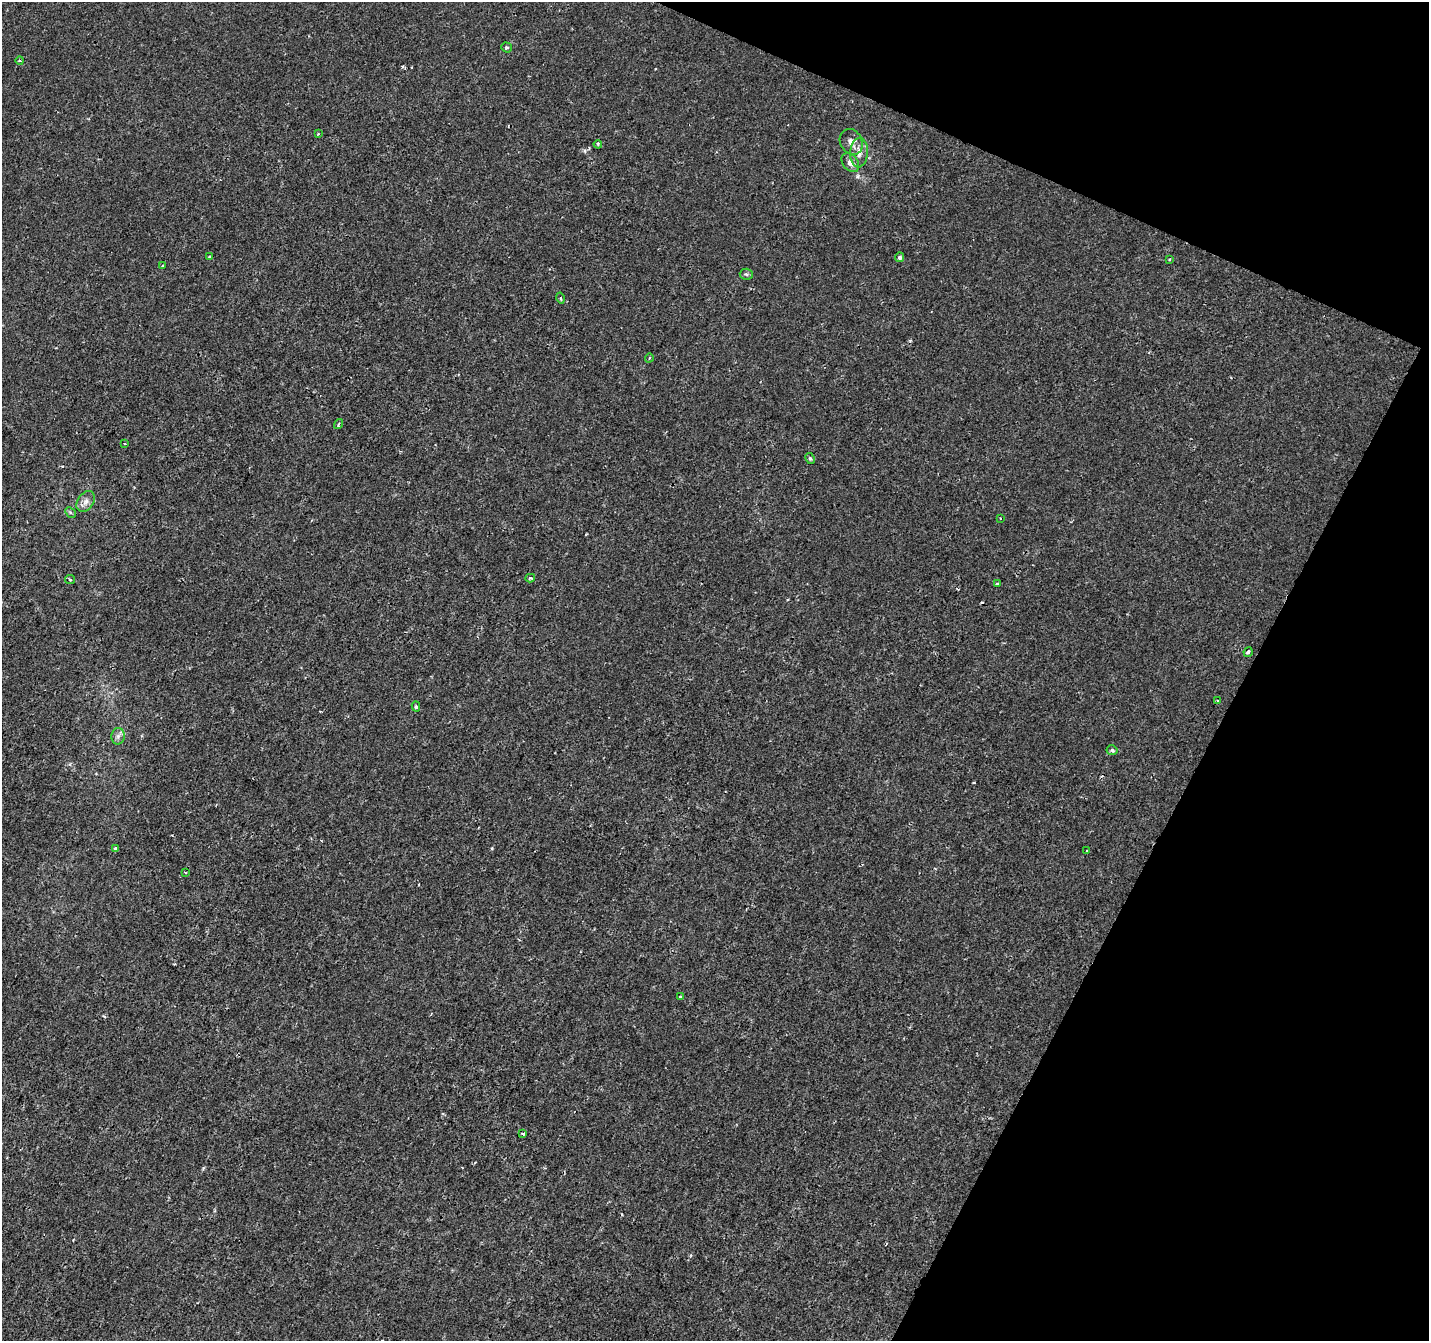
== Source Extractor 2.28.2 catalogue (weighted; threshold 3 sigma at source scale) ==
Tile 8 of 4 x 4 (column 4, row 2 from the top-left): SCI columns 4283-5709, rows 2878-4216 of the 5715 x 5822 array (HDU 1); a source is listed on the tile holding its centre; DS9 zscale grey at full resolution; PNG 1431 x 1343 px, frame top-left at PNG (2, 2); each listed source drawn as its Kron ellipse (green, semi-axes under 4 px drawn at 4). Shown black and unused: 21% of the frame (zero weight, under 2 of 3 exposures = <1% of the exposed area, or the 3 px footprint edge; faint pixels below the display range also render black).
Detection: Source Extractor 2.28.2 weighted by HDU 2 'WHT'; one run over the whole footprint, this tile lists its part. Background 2.51e-04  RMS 0.0022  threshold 0.0101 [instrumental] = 3 sigma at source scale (4.5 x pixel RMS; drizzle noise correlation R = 1.50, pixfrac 1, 0.0396/0.0396 arcsec/px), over >= 5 px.
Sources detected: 37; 4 cosmic-ray / hot-pixel residue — neither listed nor drawn; the other 33 listed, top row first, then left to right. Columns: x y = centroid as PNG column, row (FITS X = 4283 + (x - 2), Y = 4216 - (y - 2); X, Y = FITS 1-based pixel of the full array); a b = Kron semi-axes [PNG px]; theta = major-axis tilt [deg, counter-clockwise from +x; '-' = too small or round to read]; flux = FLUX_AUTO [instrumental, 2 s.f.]
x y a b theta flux
506 47 5 4 - 0.44
20 61 4 3 - 0.28
318 134 3 3 - 0.18
851 142 13 10 -61 1.7
598 144 4 3 - 0.35
859 153 15 9 86 1.9
850 163 10 7 -49 1.4
210 257 3 3 - 0.43
900 257 5 4 - 0.56
1169 259 4 3 - 0.29
163 266 4 3 - 0.24
746 274 6 5 - 0.43
561 298 5 4 - 0.48
649 358 4 3 - 0.19
339 424 5 4 - 0.44
125 443 3 2 - 0.28
810 458 6 4 -62 0.33
86 501 11 8 55 1.3
70 512 6 4 -45 0.36
1000 518 3 2 - 0.15
530 578 5 3 - 0.51
70 580 5 4 - 0.29
997 584 3 3 - 0.59
1248 652 5 4 - 0.6
1218 701 3 3 - 0.69
416 707 5 4 - 0.38
118 736 8 6 87 0.84
1112 750 5 5 - 0.39
115 849 4 3 - 0.56
1087 851 3 3 - 0.19
185 872 3 2 - 0.34
681 997 3 3 - 0.23
523 1134 3 2 - 0.32
Overlapping masked pixels (flux is a lower limit): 1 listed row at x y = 1248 652